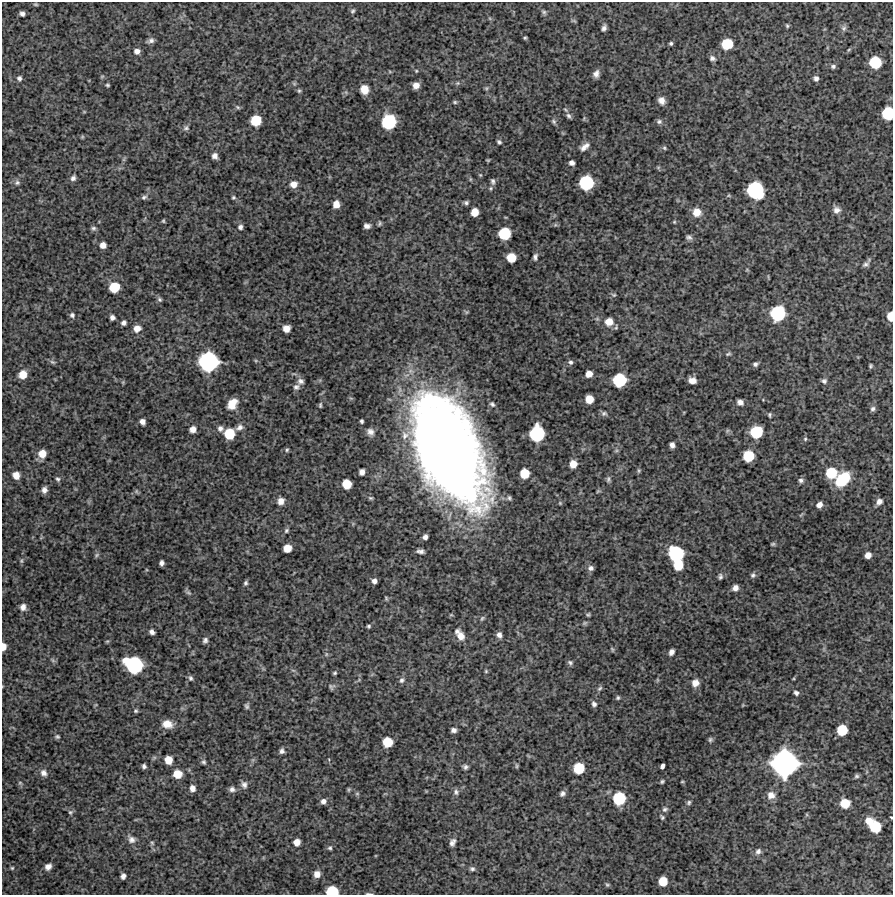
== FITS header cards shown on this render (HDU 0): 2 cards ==
NAXIS1  =                  891 /Length X axis
NAXIS2  =                  893 /Length Y axis

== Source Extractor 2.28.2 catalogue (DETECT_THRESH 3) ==
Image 891 x 893 px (HDU 0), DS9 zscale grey, 1 PNG px = 1 image px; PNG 895 x 897 px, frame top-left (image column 1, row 893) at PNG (2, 2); no overlay
Background 4130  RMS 200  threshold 612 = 3 sigma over >= 5 px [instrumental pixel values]
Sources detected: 241; all 241 listed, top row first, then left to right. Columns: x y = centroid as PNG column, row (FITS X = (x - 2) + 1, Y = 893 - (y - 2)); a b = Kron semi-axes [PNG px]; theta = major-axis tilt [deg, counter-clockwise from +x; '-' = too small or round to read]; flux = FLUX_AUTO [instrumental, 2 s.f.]
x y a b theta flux
36 4 5 4 - 1.6e+04
352 11 6 5 - 2.4e+04
544 12 7 5 -45 3.0e+04
22 14 5 4 - 4.4e+04
573 21 7 3 -9 1.6e+04
787 26 6 4 -63 1.8e+04
604 28 6 4 71 4.3e+04
844 28 8 7 - 3.4e+04
525 38 4 3 - 1.8e+04
151 40 8 6 18 4.7e+04
671 43 4 4 - 2.3e+04
727 44 8 7 - 4.6e+05
137 51 7 6 - 6.2e+04
712 58 8 6 -20 4.1e+04
875 62 8 8 - 6.0e+05
833 66 6 5 - 3.2e+04
416 71 4 4 - 1.4e+04
596 74 7 5 65 6.4e+04
102 76 6 3 19 1.4e+04
19 78 6 6 - 3.4e+04
816 78 6 5 - 4.3e+04
458 83 6 5 - 2.5e+04
107 85 4 3 - 1.8e+04
416 85 6 6 - 9.2e+04
486 88 6 5 - 2.1e+04
364 89 8 7 - 1.7e+05
299 91 6 4 68 2.0e+04
661 100 7 6 - 8.3e+04
455 102 6 5 - 2.0e+04
238 107 6 5 - 2.2e+04
888 113 9 8 - 6.6e+05
569 116 9 5 -56 3.6e+04
256 120 8 7 - 4.1e+05
389 122 10 10 - 9.7e+05
554 122 7 6 - 3.1e+04
659 122 7 6 - 3.5e+04
186 128 8 6 31 3.5e+04
82 137 6 4 46 1.5e+04
499 142 5 4 - 2.7e+04
585 147 13 6 38 8.2e+04
664 148 6 4 -46 2.0e+04
215 156 5 5 - 5.5e+04
488 160 6 3 -8 1.3e+04
572 163 5 5 - 5.7e+04
658 167 6 4 -18 2.0e+04
480 175 5 4 - 1.4e+04
73 178 7 6 - 4.3e+04
470 179 6 4 -72 1.7e+04
493 181 8 5 -84 3.5e+04
17 183 7 7 - 3.8e+04
586 183 10 9 - 9.6e+05
293 184 7 7 - 1.0e+05
491 188 6 5 - 2.3e+04
755 190 12 11 - 1.5e+06
144 197 9 6 27 3.6e+04
233 197 5 5 - 2.0e+04
466 203 5 5 - 3.2e+04
336 204 6 6 - 1.3e+05
837 210 9 8 - 7.3e+04
475 212 6 6 - 1.7e+05
697 212 10 9 - 1.4e+05
163 221 5 4 - 1.6e+04
674 222 4 4 - 1.4e+04
379 223 6 4 78 2.2e+04
367 226 6 5 - 5.3e+04
240 227 6 6 - 4.1e+04
93 228 7 6 - 3.1e+04
505 234 8 8 - 6.0e+05
689 237 7 6 - 3.7e+04
103 245 6 6 - 8.8e+04
535 257 8 5 77 4.0e+04
511 258 7 7 - 2.5e+05
866 264 10 6 31 4.5e+04
114 287 8 8 - 3.8e+05
614 295 7 5 -1 2.2e+04
159 299 7 6 - 3.0e+04
778 313 11 10 - 1.0e+06
72 315 7 6 - 3.6e+04
891 316 7 5 90 2.0e+05
112 317 5 5 - 4.8e+04
609 322 9 9 - 1.6e+05
124 323 5 5 - 4.5e+04
137 328 8 7 - 1.1e+05
286 328 6 6 - 1.3e+05
728 354 7 4 23 2.2e+04
52 362 9 5 -26 2.8e+04
208 362 13 13 - 2.0e+06
570 362 7 6 - 3.5e+04
755 364 6 5 - 3.6e+04
870 366 5 4 - 2.1e+04
23 374 7 6 - 1.8e+05
589 374 6 5 - 1.0e+05
619 380 9 9 - 8.1e+05
692 380 7 5 -8 9.1e+04
301 381 9 7 -14 5.3e+04
824 381 7 7 - 4.0e+04
296 387 8 7 - 4.7e+04
589 399 6 6 - 1.9e+05
233 402 12 8 -1 1.1e+05
740 402 6 5 - 6.1e+04
492 404 7 5 -37 2.9e+04
320 405 7 4 89 2.0e+04
232 406 12 9 -38 1.3e+05
873 409 7 6 - 3.7e+04
604 413 8 6 10 3.3e+04
770 415 5 4 - 2.1e+04
361 421 4 3 - 2.4e+04
142 422 6 5 - 6.8e+04
239 427 10 6 22 6.3e+04
220 428 7 7 - 5.4e+04
193 429 6 6 - 9.3e+04
370 432 10 8 -37 6.7e+04
756 432 9 8 - 6.5e+05
537 433 11 10 - 1.1e+06
229 434 8 8 - 4.1e+05
805 439 5 5 - 2.1e+04
672 445 5 5 - 5.6e+04
448 449 88 44 -66 2.0e+07
287 450 6 4 68 2.0e+04
42 454 7 7 - 1.7e+05
748 456 8 8 - 4.7e+05
573 464 7 6 - 1.6e+05
639 470 7 4 84 2.0e+04
362 472 6 5 - 7.3e+04
525 473 7 7 - 3.0e+05
831 473 9 9 - 4.4e+05
16 475 7 6 - 1.3e+05
58 479 7 5 -47 3.0e+04
608 479 8 6 87 3.3e+04
843 479 15 10 44 5.9e+05
801 480 7 6 - 3.8e+04
347 484 7 7 - 2.9e+05
44 490 6 5 - 5.8e+04
136 491 7 4 -72 1.9e+04
371 498 6 4 -15 2.1e+04
281 501 8 7 - 9.2e+04
879 502 7 6 - 6.9e+04
819 505 6 5 - 7.5e+04
286 531 7 5 48 2.8e+04
425 537 5 4 - 5.3e+04
773 544 5 4 - 2.0e+04
287 548 6 6 - 1.9e+05
420 551 8 4 -8 4.9e+04
676 554 11 10 - 1.0e+06
97 555 7 5 24 2.4e+04
868 555 5 5 - 9.7e+04
21 561 7 5 73 2.2e+04
161 563 5 4 - 4.3e+04
678 565 7 7 - 3.5e+05
591 568 7 6 - 4.7e+04
753 575 7 6 - 3.3e+04
720 577 7 5 -90 3.0e+04
374 581 5 5 - 5.3e+04
245 583 6 5 - 2.7e+04
735 588 6 6 - 7.6e+04
188 593 8 5 -33 2.8e+04
386 598 6 4 -48 1.7e+04
23 607 8 7 - 7.1e+04
588 615 4 4 - 2.0e+04
482 618 7 5 50 2.3e+04
585 623 7 5 27 2.1e+04
369 626 4 4 - 2.2e+04
152 632 5 4 - 5.0e+04
460 635 16 8 -56 1.4e+05
499 635 6 5 - 6.0e+04
205 640 7 6 - 3.6e+04
3 647 6 4 87 1.1e+05
612 649 6 4 -65 1.7e+04
671 652 6 5 - 5.6e+04
326 654 6 4 -72 2.1e+04
53 660 7 4 -45 2.4e+04
570 663 7 6 - 3.2e+04
134 665 13 11 -27 1.4e+06
293 670 6 4 -19 2.0e+04
486 671 5 4 - 1.6e+04
335 673 4 4 - 2.1e+04
191 678 7 6 - 3.1e+04
402 680 8 6 56 4.2e+04
657 680 6 4 72 1.7e+04
695 683 8 7 - 1.1e+05
331 687 8 7 - 3.3e+04
600 688 8 5 38 2.7e+04
796 693 7 5 -41 3.7e+04
618 698 5 5 - 2.1e+04
594 704 7 6 - 3.9e+04
247 706 6 5 - 3.1e+04
136 711 6 5 - 2.1e+04
167 724 10 8 -11 1.5e+05
454 730 5 4 - 5.0e+04
842 730 8 7 - 4.3e+05
57 737 7 5 -1 2.5e+04
710 740 6 6 - 2.7e+04
387 742 7 7 - 3.2e+05
282 751 6 5 - 4.2e+04
168 760 6 6 - 1.9e+05
204 762 5 5 - 2.6e+04
784 763 17 17 - 3.8e+06
144 766 4 4 - 3.0e+04
516 766 7 3 -82 1.8e+04
662 766 5 4 - 5.1e+04
465 767 6 5 - 3.6e+04
579 768 8 8 - 4.3e+05
44 773 9 8 - 7.3e+04
178 774 7 7 - 2.2e+05
857 776 6 5 - 2.7e+04
662 781 4 3 - 2.2e+04
682 782 5 3 - 1.3e+04
20 783 6 6 - 2.4e+04
244 785 10 7 -79 5.7e+04
192 788 6 5 - 7.5e+04
232 789 8 7 - 4.8e+04
349 789 7 4 83 1.8e+04
456 792 8 7 - 4.4e+04
357 794 6 4 0 1.9e+04
562 794 6 5 - 4.2e+04
771 795 9 9 - 1.0e+05
619 798 10 9 - 6.8e+05
323 801 7 6 - 5.8e+04
689 802 7 5 49 2.9e+04
845 803 8 7 - 2.8e+05
665 809 8 6 18 3.6e+04
70 812 7 6 - 3.0e+04
662 817 6 4 -47 2.3e+04
891 817 3 2 - 1.4e+04
869 821 8 8 - 1.6e+05
875 827 9 8 - 5.0e+05
131 839 10 9 - 6.9e+04
297 842 6 6 - 1.1e+05
452 842 9 6 65 5.7e+04
152 843 6 4 -45 2.0e+04
330 848 6 5 - 2.7e+04
758 851 8 7 - 4.8e+04
48 867 7 6 - 7.3e+04
12 868 5 5 - 1.9e+04
472 869 7 6 - 3.3e+04
317 874 7 7 - 1.0e+05
123 876 5 5 - 4.6e+04
663 881 7 6 - 2.6e+05
607 885 6 5 - 2.1e+04
332 891 8 7 - 5.3e+05
369 894 9 3 -3 2.3e+04
At the frame edge (FLAGS 8, measured only in part): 6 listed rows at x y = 888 113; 891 316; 3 647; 891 817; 332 891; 369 894